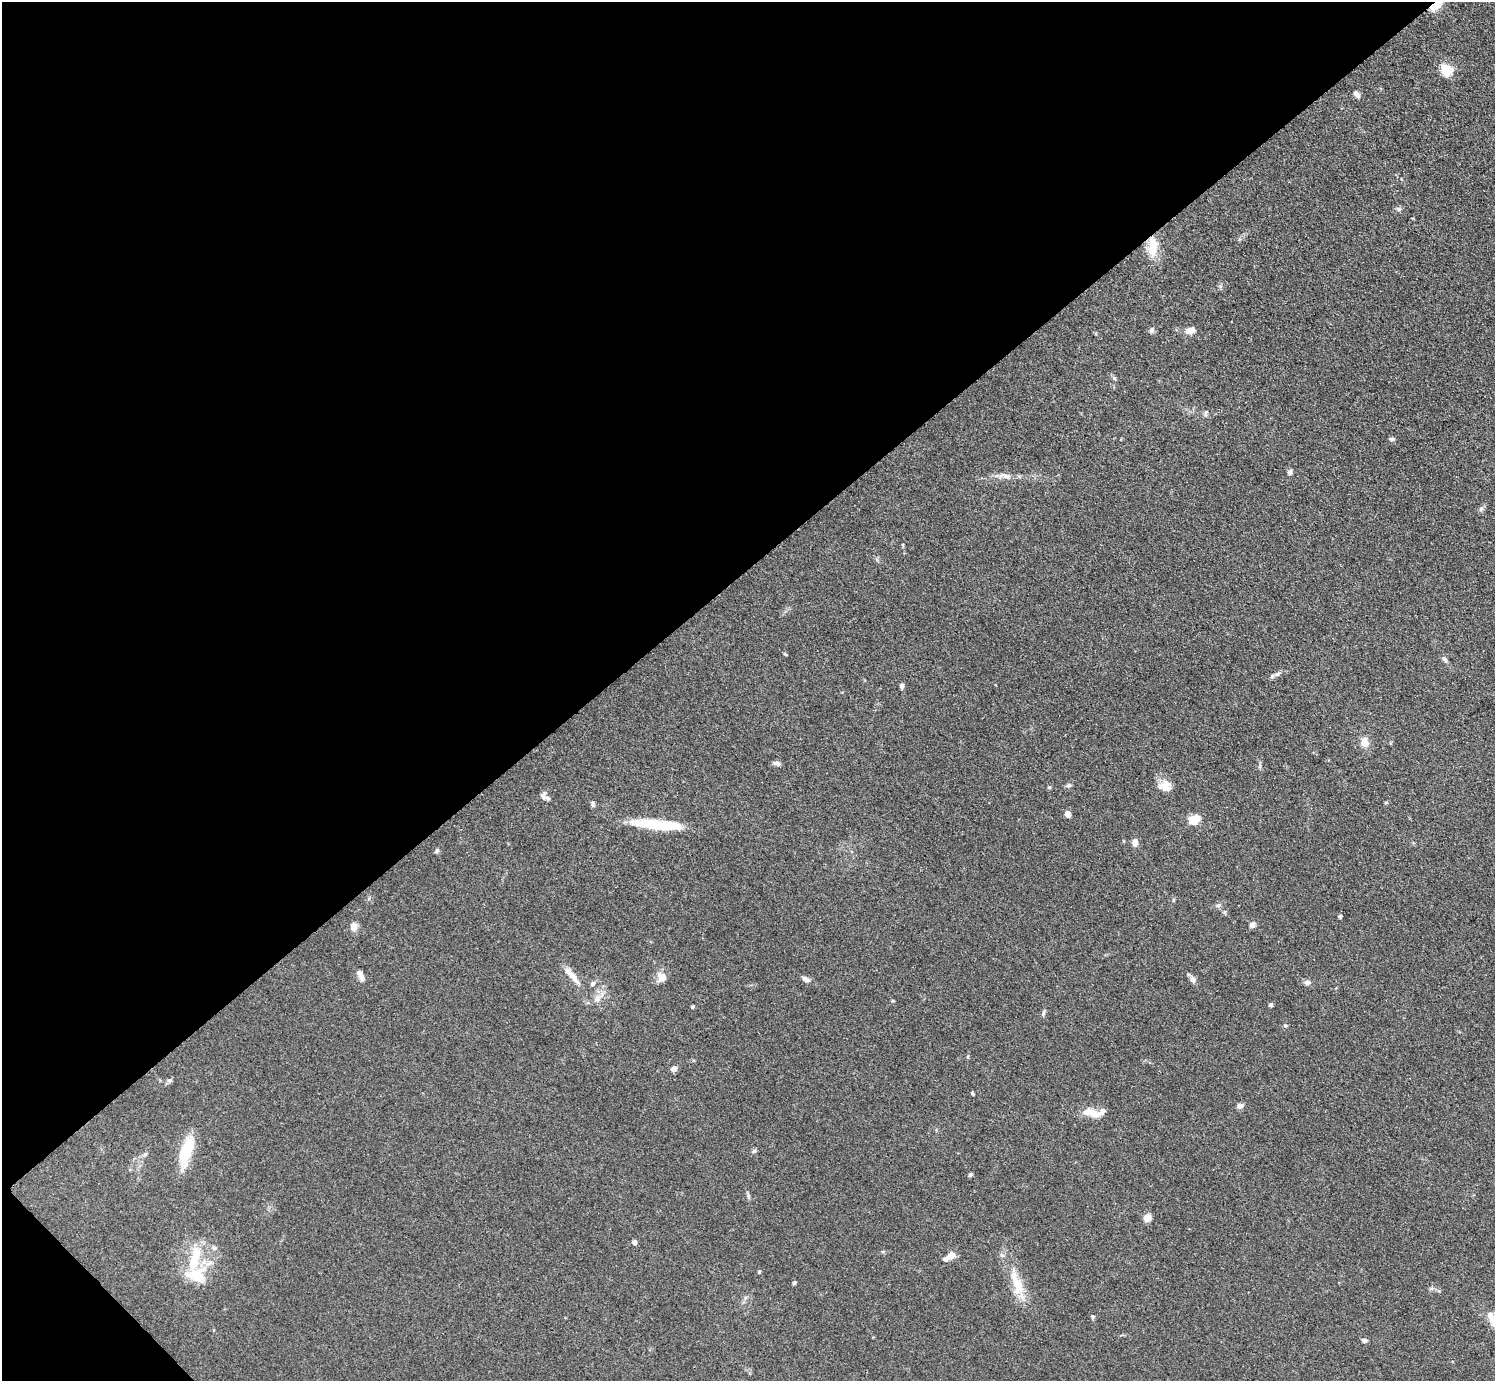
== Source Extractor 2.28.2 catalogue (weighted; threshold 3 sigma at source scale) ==
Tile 5 of 4 x 4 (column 1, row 2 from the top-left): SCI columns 11-1503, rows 2923-4301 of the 5990 x 5988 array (HDU 1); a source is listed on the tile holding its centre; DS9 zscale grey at full resolution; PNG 1497 x 1383 px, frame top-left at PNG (2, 2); no overlay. Shown black and unused: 42% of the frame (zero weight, under 3 of 4 exposures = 1% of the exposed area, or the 3 px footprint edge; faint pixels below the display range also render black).
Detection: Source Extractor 2.28.2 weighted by HDU 2 'WHT'; one run over the whole footprint, this tile lists its part. Background 0.101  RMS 0.0065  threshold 0.0292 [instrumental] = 3 sigma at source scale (4.5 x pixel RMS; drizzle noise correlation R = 1.50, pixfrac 1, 0.05/0.05 arcsec/px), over >= 5 px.
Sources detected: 71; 6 inside a brighter listed object's ellipse — not listed separately; the other 65 listed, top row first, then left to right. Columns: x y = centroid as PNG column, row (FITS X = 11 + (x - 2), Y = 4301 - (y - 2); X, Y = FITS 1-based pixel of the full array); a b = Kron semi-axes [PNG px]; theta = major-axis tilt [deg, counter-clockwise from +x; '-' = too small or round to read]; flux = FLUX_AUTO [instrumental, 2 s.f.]
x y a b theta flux
1436 5 18 7 38 9
1447 70 10 10 - 15
1356 94 9 6 -50 2.4
1398 209 7 5 -21 1.4
1152 247 18 10 88 14
1152 330 7 6 - 1.5
1190 330 10 7 7 5.5
1114 378 7 4 -46 1.1
1206 413 11 4 -89 1.2
1391 439 7 5 3 1.2
1290 472 7 6 - 1.5
1006 476 15 7 -18 4.1
1481 509 7 5 42 1.5
785 654 5 3 - 0.72
1444 659 8 5 -51 1.7
1277 674 9 5 21 1.9
902 686 6 5 - 1.8
1365 742 12 9 -83 5.2
777 763 9 5 -15 1.9
1069 785 6 6 - 1.4
1049 787 5 4 - 0.8
1166 788 15 13 1 6.1
545 797 13 7 -43 2.6
593 804 9 4 -90 1.2
1067 814 6 6 - 4
1193 820 14 9 29 8.6
655 825 54 10 -6 31
1135 842 8 6 89 4.1
437 851 6 4 59 1.1
1218 905 8 5 37 1.6
1340 916 4 4 - 1.2
1252 924 8 6 65 2.4
353 927 10 8 80 3.8
572 975 29 7 -49 6.7
360 976 14 6 -68 3.8
662 977 10 9 - 6.8
805 979 11 6 -25 2.7
1193 979 10 7 -65 2.6
1307 982 8 6 -12 2.1
593 983 8 6 44 1.6
597 999 9 8 - 3.1
1270 1005 5 4 - 1.5
692 1007 4 4 - 0.95
1043 1013 8 4 77 1.3
1285 1025 5 5 - 0.88
674 1069 6 5 - 3.8
169 1081 7 5 5 1.3
972 1093 5 3 - 0.88
1240 1106 9 6 33 2.1
1091 1113 26 9 -11 8.9
754 1151 6 5 - 1.1
186 1152 33 12 74 24
145 1154 6 4 45 1.1
970 1175 5 4 - 1.1
1147 1218 7 6 - 6.1
634 1242 5 4 - 2.9
214 1248 8 6 -25 1.9
950 1255 11 9 42 4.3
194 1259 35 12 76 21
759 1271 5 4 - 0.77
794 1283 4 4 - 1.1
1017 1284 38 13 -70 18
1093 1317 6 4 -90 0.81
1494 1320 18 9 -58 13
1364 1340 7 5 -14 1.6
Overlapping masked pixels (flux is a lower limit): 1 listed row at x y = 1436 5
Isophote crosses this tile's border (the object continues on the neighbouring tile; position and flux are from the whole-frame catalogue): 2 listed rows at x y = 1436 5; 1494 1320